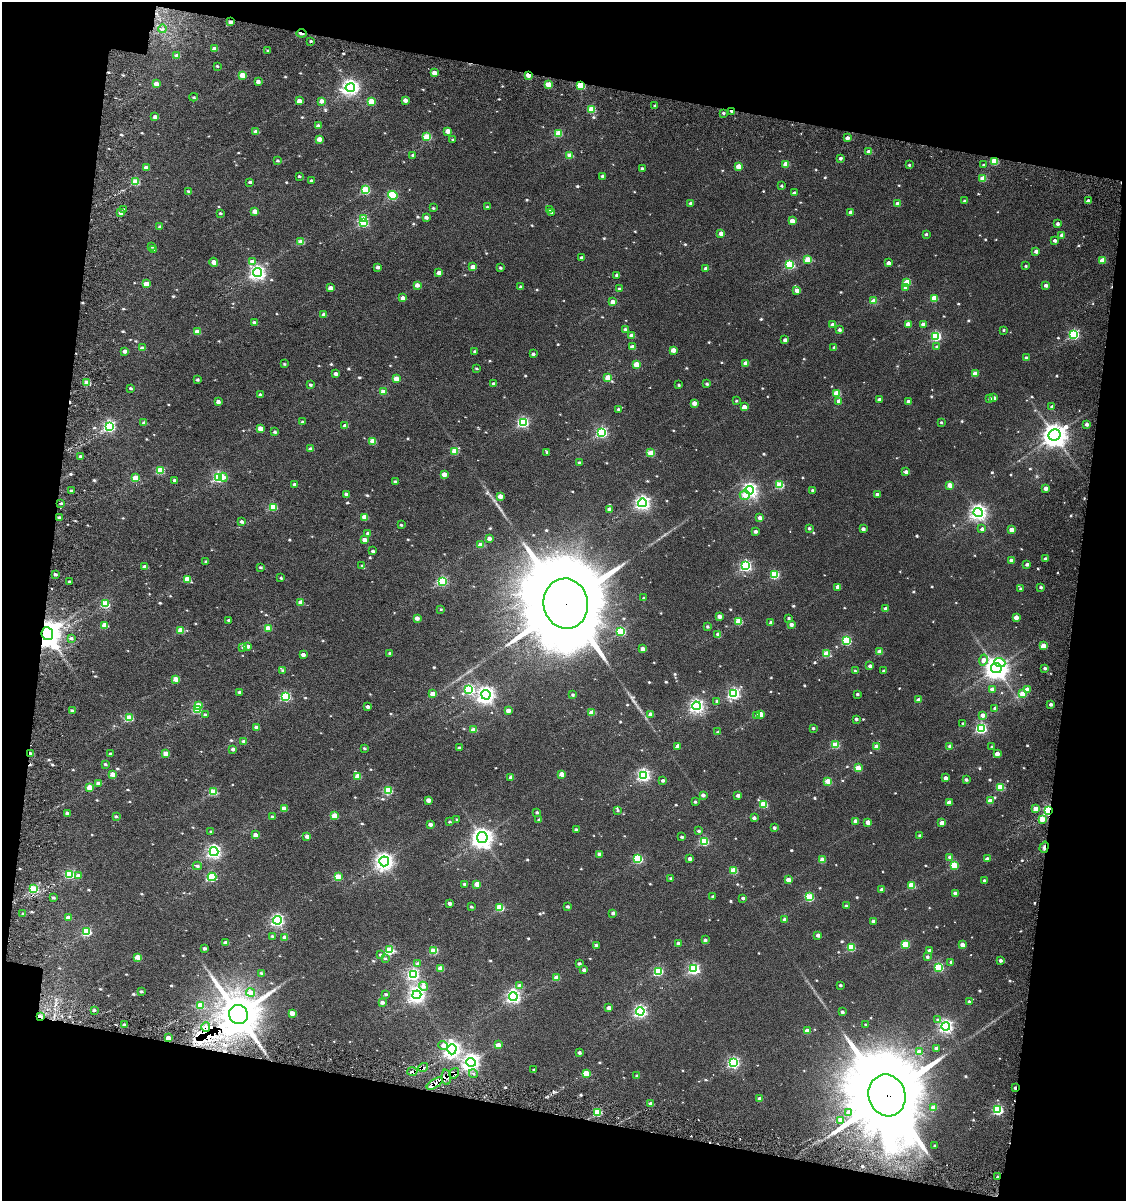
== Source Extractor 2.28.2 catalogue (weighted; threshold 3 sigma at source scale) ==
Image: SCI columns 245-2492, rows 111-2507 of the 2705 x 2632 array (HDU 1 of 3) = the unmasked area's bounding box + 8 px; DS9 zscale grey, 2 x 2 block average (1 PNG px = mean of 2 x 2 image px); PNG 1128 x 1203 px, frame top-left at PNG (2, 2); each listed source drawn as its Kron ellipse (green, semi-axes under 4 px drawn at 4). Shown black and unused: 23% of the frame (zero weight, under 6 of 11 exposures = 16% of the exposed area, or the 3 px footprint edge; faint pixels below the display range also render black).
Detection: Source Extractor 2.28.2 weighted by HDU 2 'WHT'. Background 0.044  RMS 0.025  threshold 0.102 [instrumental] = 3 sigma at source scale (4.09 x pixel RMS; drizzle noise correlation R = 1.36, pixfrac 0.8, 0.0396/0.0396 arcsec/px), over >= 5 px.
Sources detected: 844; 1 inside a brighter object's white glare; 14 cosmic-ray / hot-pixel residue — neither listed nor drawn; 1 coinciding with a brighter row at this scale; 7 inside a brighter listed object's ellipse — not listed separately; of the other 821, all 500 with FLUX_AUTO >= 7.74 (the completeness limit of this list) listed and drawn (321 fainter detections not listed), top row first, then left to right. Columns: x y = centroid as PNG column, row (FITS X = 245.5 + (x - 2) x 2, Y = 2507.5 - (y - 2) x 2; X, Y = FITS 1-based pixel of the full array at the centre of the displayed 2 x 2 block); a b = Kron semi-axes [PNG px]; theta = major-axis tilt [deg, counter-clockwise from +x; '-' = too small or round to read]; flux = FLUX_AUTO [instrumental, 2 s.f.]
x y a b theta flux
230 22 3 3 - 24
162 29 4 2 - 8.5
301 33 5 2 - 50
311 41 3 2 - 9
214 49 3 3 - 38
268 51 3 3 - 8.8
177 56 3 3 - 33
217 66 3 2 - 7.8
434 73 3 3 - 70
243 75 3 3 - 120
528 75 3 2 - 78
258 81 3 3 - 29
156 84 3 3 - 57
549 84 3 3 - 90
581 85 3 3 - 270
350 88 4 4 - 2300
194 97 4 3 - 7.8
405 100 3 2 - 36
299 101 3 3 - 72
322 101 3 3 - 38
372 101 3 3 - 150
655 106 2 2 - 14
592 109 3 3 - 190
732 111 3 2 - 21
723 113 3 2 - 11
155 117 3 3 - 29
318 126 3 2 - 29
448 131 3 3 - 61
256 132 3 3 - 46
559 133 3 3 - 150
427 137 3 3 - 180
847 138 3 2 - 31
319 139 3 3 - 66
453 139 3 2 - 7.9
869 152 3 3 - 65
413 155 3 2 - 13
570 155 3 3 - 98
840 158 3 2 - 15
278 160 3 3 - 9.3
994 161 3 3 - 220
786 164 3 3 - 86
909 165 2 2 - 10
983 165 2 2 - 11
739 166 3 3 - 88
146 168 3 3 - 27
642 168 3 2 - 10
299 176 2 2 - 9.5
602 176 3 3 - 14
983 178 3 3 - 120
311 181 3 2 - 15
136 182 3 3 - 180
250 182 3 2 - 14
782 186 2 2 - 9.6
366 190 4 3 - 280
188 191 3 3 - 10
794 193 3 2 - 30
393 195 5 3 - 340
964 201 2 2 - 9.3
1088 201 2 2 - 26
691 203 3 3 - 20
898 204 3 3 - 55
487 207 2 2 - 11
433 208 3 2 - 9.5
124 209 3 2 - 11
549 210 3 2 - 12
255 211 3 3 - 60
552 212 3 3 - 13
851 212 3 2 - 27
121 213 3 3 - 26
220 213 3 3 - 8
426 217 3 2 - 26
363 219 3 3 - 57
792 221 3 3 - 65
363 222 4 3 - 410
1057 224 2 2 - 20
160 227 3 3 - 18
721 233 3 3 - 59
926 234 3 2 - 11
1062 235 3 2 - 36
1055 241 3 2 - 20
301 242 3 3 - 88
152 246 3 3 - 12
153 250 4 3 - 8.7
1036 251 3 3 - 23
581 258 2 2 - 14
808 259 3 3 - 140
1102 260 3 3 - 89
214 262 4 3 - 44
252 262 4 3 - 41
888 263 3 3 - 33
790 264 4 3 - 370
1026 266 2 2 - 8.5
378 267 3 3 - 25
473 267 3 3 - 47
500 268 3 2 - 12
706 268 3 2 - 36
257 273 4 4 - 1700
439 273 3 3 - 47
617 275 3 3 - 16
907 282 3 3 - 120
146 284 3 3 - 65
417 285 3 3 - 37
1046 285 3 2 - 21
520 287 3 3 - 10
331 288 3 3 - 64
906 288 3 3 - 40
619 289 3 3 - 15
797 290 3 3 - 50
403 298 3 3 - 33
934 298 3 3 - 150
874 301 3 3 - 96
613 302 3 3 - 54
324 315 3 2 - 34
254 323 3 3 - 26
908 324 3 3 - 55
923 324 3 3 - 27
833 325 3 3 - 52
625 329 3 2 - 13
839 330 3 2 - 17
1004 330 2 2 - 8.3
197 332 3 3 - 74
1074 334 4 3 - 590
632 336 3 3 - 54
936 336 4 3 - 490
785 340 3 2 - 22
632 347 3 3 - 44
834 347 2 2 - 14
937 347 3 3 - 12
142 348 3 3 - 30
673 350 3 3 - 52
125 351 3 3 - 29
475 351 3 2 - 9.3
533 354 3 2 - 16
1026 358 3 2 - 12
746 363 3 3 - 46
284 364 3 2 - 8.3
636 364 3 3 - 110
476 368 3 3 - 8.3
975 373 3 3 - 75
336 374 3 3 - 24
608 377 3 3 - 94
396 379 3 3 - 86
197 380 3 3 - 13
87 383 3 3 - 75
494 384 3 2 - 15
707 384 3 3 - 12
310 385 3 2 - 11
679 385 3 2 - 9.5
131 388 3 2 - 10
383 392 3 3 - 77
837 393 3 3 - 130
260 395 3 2 - 16
994 398 3 2 - 25
990 399 3 3 - 20
879 400 2 2 - 20
736 401 3 3 - 8.4
839 401 3 3 - 32
908 401 3 3 - 23
218 402 3 2 - 30
694 403 3 3 - 52
744 407 3 3 - 56
1052 407 3 3 - 19
618 409 2 2 - 9.5
302 422 3 2 - 15
523 422 4 4 - 650
941 422 2 2 - 9.8
144 423 3 3 - 24
1087 424 3 2 - 24
109 426 4 4 - 930
345 426 3 3 - 22
260 428 3 3 - 74
275 432 3 2 - 14
602 432 4 4 - 740
1054 435 6 5 - 5600
373 441 3 3 - 87
310 449 3 3 - 21
455 451 3 3 - 130
547 452 3 3 - 9.4
651 453 3 3 - 150
80 456 3 2 - 16
579 462 3 2 - 9.4
160 471 3 3 - 200
906 472 3 3 - 26
444 474 3 3 - 60
219 477 4 4 - 660
223 477 4 4 - 32
135 478 3 3 - 120
174 480 3 3 - 15
395 481 2 2 - 12
294 485 3 2 - 22
780 485 3 3 - 240
950 485 3 3 - 84
1046 488 3 2 - 34
750 490 4 4 - 1700
813 490 3 2 - 14
71 491 3 2 - 10
346 494 3 2 - 17
877 494 3 2 - 25
745 495 5 4 - 44
500 496 3 3 - 64
61 503 3 3 - 8.1
642 503 4 4 - 1600
273 507 3 3 - 200
609 509 3 3 - 22
978 512 4 4 - 2200
59 517 4 3 - 12
365 517 3 3 - 99
760 518 3 2 - 27
242 522 3 3 - 16
401 525 3 2 - 8.2
809 528 3 2 - 13
863 529 3 2 - 25
982 529 3 3 - 17
1012 530 4 3 - 65
755 531 3 2 - 20
368 533 3 3 - 19
489 538 3 2 - 34
364 540 3 3 - 35
481 545 3 3 - 78
373 551 3 2 - 14
1045 559 2 2 - 13
1011 560 3 3 - 40
206 562 3 3 - 14
1027 564 2 2 - 18
362 565 3 3 - 8.1
746 566 4 4 - 800
145 567 3 3 - 49
260 567 3 3 - 8.9
55 574 3 2 - 15
775 575 3 3 - 290
281 578 3 3 - 8.4
187 579 3 3 - 110
442 581 4 3 - 520
69 582 2 2 - 12
838 587 3 3 - 39
1041 587 2 2 - 13
1020 589 3 2 - 11
643 598 3 3 - 8.1
301 602 3 3 - 57
105 604 4 3 - 220
566 604 25 22 -79 85000
441 609 3 3 - 7.7
886 609 3 2 - 28
719 616 3 3 - 42
1016 617 3 3 - 58
417 618 3 3 - 38
789 619 4 2 - 12
229 620 3 2 - 13
739 621 3 3 - 180
770 622 2 2 - 13
105 625 3 3 - 72
791 625 3 3 - 23
707 627 3 3 - 10
268 628 3 3 - 84
181 630 3 3 - 130
621 631 3 3 - 330
47 634 6 5 - 9200
718 634 4 3 - 19
71 638 3 3 - 13
846 641 4 3 - 440
248 646 3 3 - 29
1043 646 3 3 - 100
243 647 4 3 - 13
643 649 3 3 - 40
880 652 3 3 - 97
390 653 3 2 - 15
303 654 3 2 - 26
826 654 3 3 - 170
983 660 5 4 - 36
1000 662 6 4 -22 130
870 666 3 3 - 21
996 668 5 5 - 5000
1045 668 2 2 - 16
283 671 3 3 - 12
855 671 2 2 - 10
884 671 3 2 - 14
176 679 3 3 - 67
469 689 4 3 - 660
992 689 3 3 - 26
1027 689 3 3 - 50
240 692 3 2 - 15
734 693 4 4 - 860
432 694 3 3 - 64
857 694 3 2 - 12
1023 694 3 3 - 120
486 695 4 4 - 2500
573 695 3 2 - 12
286 697 4 3 - 430
918 700 3 3 - 34
717 701 3 3 - 11
1051 704 2 2 - 18
198 705 3 3 - 100
696 706 4 4 - 1500
368 707 3 2 - 20
995 708 3 3 - 16
197 710 4 3 - 190
508 710 3 2 - 38
72 711 3 2 - 19
592 712 3 3 - 81
651 714 3 3 - 46
761 714 3 3 - 78
205 715 3 2 - 10
757 715 3 3 - 14
982 715 3 3 - 33
129 718 4 3 - 170
856 719 2 2 - 14
963 723 2 2 - 9.5
256 727 3 3 - 34
813 728 3 2 - 10
981 728 4 4 - 660
474 730 3 3 - 57
717 732 3 2 - 7.8
244 741 3 2 - 22
835 745 3 3 - 220
950 746 3 3 - 16
677 747 4 3 - 27
877 747 4 3 - 59
992 747 2 2 - 9
364 748 3 2 - 10
459 748 3 2 - 8.8
233 749 3 2 - 22
31 754 3 3 - 21
110 754 3 2 - 9.7
166 754 3 3 - 84
997 754 3 3 - 48
105 764 3 2 - 12
858 768 3 3 - 120
113 774 3 3 - 74
562 774 3 3 - 64
643 775 4 4 - 1100
358 776 3 3 - 84
511 777 3 2 - 31
945 778 3 2 - 26
663 780 3 2 - 16
966 780 2 2 - 16
828 781 3 3 - 100
98 783 3 3 - 22
90 787 3 3 - 82
1000 787 3 3 - 200
388 791 3 3 - 280
213 792 3 3 - 200
703 795 3 3 - 25
738 795 3 2 - 25
428 800 3 3 - 44
990 801 3 3 - 61
695 802 2 2 - 11
949 802 3 3 - 53
763 804 3 3 - 210
284 808 3 3 - 57
1036 809 3 3 - 62
618 810 3 3 - 7.9
1048 810 4 3 - 510
537 812 3 2 - 14
67 813 3 2 - 15
116 816 3 2 - 10
335 816 3 3 - 120
272 817 3 3 - 15
754 818 3 3 - 22
457 819 3 2 - 8.6
539 819 3 2 - 8.1
1042 819 3 3 - 73
855 821 3 3 - 41
449 822 3 3 - 8
868 822 3 3 - 54
942 823 3 3 - 55
430 824 3 2 - 30
774 828 2 2 - 15
576 829 3 2 - 8.7
211 831 3 2 - 8.4
699 831 3 3 - 12
256 835 3 3 - 64
920 835 3 3 - 12
307 836 3 3 - 28
682 837 2 2 - 12
482 838 5 5 - 3900
704 841 3 3 - 350
1044 847 6 3 72 18
214 852 4 4 - 1200
599 854 3 3 - 21
950 857 3 3 - 28
638 859 4 3 - 360
690 859 3 2 - 18
987 859 3 3 - 33
822 860 3 3 - 78
384 861 5 5 - 2800
954 865 4 3 - 200
197 866 4 3 - 12
734 870 3 3 - 180
70 874 4 3 - 270
78 876 4 3 - 25
212 877 4 3 - 330
338 877 3 3 - 140
671 878 2 2 - 9.1
788 880 3 3 - 52
984 880 2 2 - 11
464 884 3 2 - 13
477 884 3 3 - 79
911 885 3 3 - 140
34 889 3 3 - 190
882 889 3 3 - 24
955 893 3 2 - 22
713 896 3 2 - 11
53 897 3 2 - 13
809 897 3 3 - 310
743 898 3 3 - 15
450 903 3 2 - 23
846 906 3 2 - 9.5
471 907 3 3 - 10
500 907 3 3 - 240
567 907 3 2 - 15
613 913 3 3 - 18
23 914 3 2 - 8.3
68 918 3 3 - 39
785 919 3 3 - 26
277 920 4 4 - 1100
873 921 2 2 - 22
87 932 4 3 - 270
818 935 3 2 - 26
272 936 4 3 - 9.7
285 937 3 3 - 32
705 940 3 2 - 16
226 943 3 2 - 25
678 943 3 2 - 21
905 944 3 3 - 220
596 945 3 3 - 12
962 945 3 3 - 40
851 947 3 3 - 220
204 948 3 2 - 15
390 950 3 3 - 290
434 951 4 3 - 140
929 951 3 3 - 32
380 955 4 3 - 11
138 957 3 3 - 76
927 957 3 3 - 14
385 959 4 3 - 7.9
1000 960 2 2 - 20
951 962 3 3 - 14
418 964 3 3 - 15
579 964 3 2 - 16
939 967 4 3 - 380
441 968 3 3 - 60
694 969 4 4 - 720
584 970 3 3 - 22
658 971 4 3 - 360
261 973 3 3 - 9.2
413 974 4 4 - 820
557 978 3 3 - 79
840 985 2 2 - 12
423 986 4 4 - 24
520 986 3 3 - 50
141 991 3 2 - 12
251 993 4 4 - 66
386 994 3 3 - 8.9
417 995 4 4 - 1900
513 997 4 4 - 1200
382 1002 3 2 - 25
969 1002 3 2 - 12
200 1005 3 3 - 76
609 1008 3 2 - 29
94 1010 3 2 - 12
640 1011 4 4 - 1000
842 1012 2 2 - 13
292 1013 3 3 - 56
239 1015 10 9 - 23000
40 1017 3 2 - 8.7
937 1019 4 3 - 9.2
124 1025 3 3 - 17
866 1025 2 2 - 8.8
946 1026 4 4 - 1400
206 1027 5 4 - 21
807 1031 3 3 - 57
168 1038 3 3 - 39
443 1045 5 4 - 32
498 1045 3 3 - 42
936 1048 3 3 - 26
452 1049 5 4 - 2100
919 1052 3 3 - 76
579 1053 3 2 - 15
471 1062 5 4 - 1700
733 1063 4 4 - 840
423 1067 5 3 - 11
534 1069 2 2 - 11
412 1072 5 4 - 13
454 1073 6 4 56 16
586 1073 3 3 - 160
473 1074 4 3 - 8.6
637 1076 3 2 - 14
446 1077 7 4 -86 21
435 1083 9 4 32 47
1015 1088 2 2 - 13
887 1095 21 18 -73 77000
760 1099 3 3 - 29
651 1104 3 3 - 46
934 1108 3 3 - 77
998 1110 4 3 - 490
598 1112 3 3 - 180
848 1112 4 3 - 14
840 1120 3 3 - 50
935 1146 2 2 - 8.2
998 1177 3 2 - 13
Overlapping masked pixels (flux is a lower limit): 23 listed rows (the first 20) at x y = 230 22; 301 33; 528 75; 581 85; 732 111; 994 161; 566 604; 47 634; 31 754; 1048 810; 1044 847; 34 889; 239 1015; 40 1017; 206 1027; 423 1067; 412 1072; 454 1073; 446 1077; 435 1083